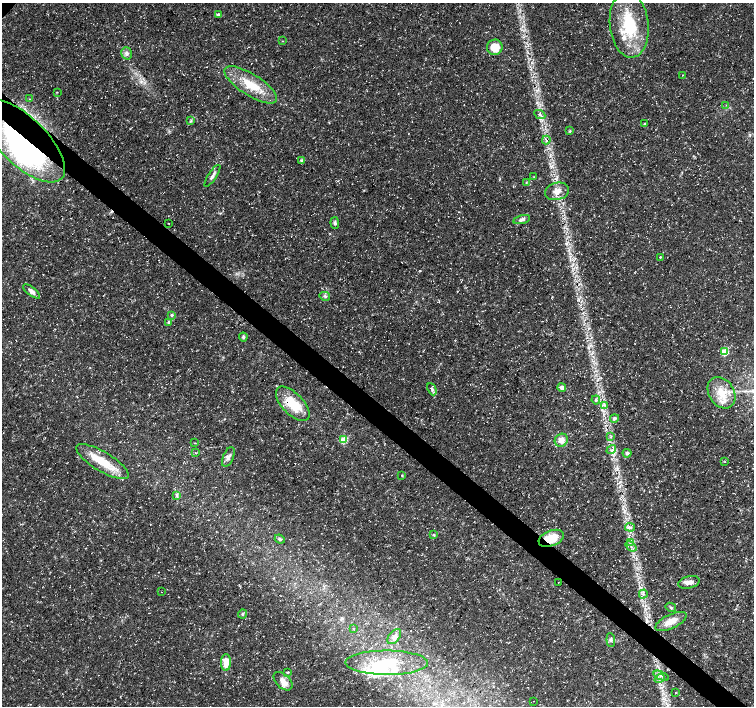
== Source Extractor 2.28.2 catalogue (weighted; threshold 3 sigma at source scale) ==
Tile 6 of 4 x 4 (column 2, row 2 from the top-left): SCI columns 1509-3011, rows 3048-4455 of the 6016 x 6028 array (HDU 1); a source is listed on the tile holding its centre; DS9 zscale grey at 2 x 2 block average (1 PNG px = mean of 2 x 2 image px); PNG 756 x 708 px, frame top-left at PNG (2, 3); each listed source drawn as its Kron ellipse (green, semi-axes under 4 px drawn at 4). Shown black and unused: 4% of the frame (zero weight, under 3 of 5 exposures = <1% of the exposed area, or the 3 px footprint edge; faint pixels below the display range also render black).
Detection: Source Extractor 2.28.2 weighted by HDU 2 'WHT'; one run over the whole footprint, this tile lists its part. Background 0.0309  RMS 0.0024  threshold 0.0109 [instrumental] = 3 sigma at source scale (4.5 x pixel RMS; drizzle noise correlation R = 1.50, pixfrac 1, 0.0396/0.0396 arcsec/px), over >= 5 px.
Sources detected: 84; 4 inside a brighter object's white glare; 1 cosmic-ray / hot-pixel residue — neither listed nor drawn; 5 inside a brighter listed object's ellipse — not listed separately; the other 74 listed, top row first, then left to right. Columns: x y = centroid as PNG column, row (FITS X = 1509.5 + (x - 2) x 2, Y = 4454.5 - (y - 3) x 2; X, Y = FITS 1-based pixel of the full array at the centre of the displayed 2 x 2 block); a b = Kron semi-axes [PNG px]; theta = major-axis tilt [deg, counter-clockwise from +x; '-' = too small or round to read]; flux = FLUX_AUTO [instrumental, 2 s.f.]
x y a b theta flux
218 15 3 3 - 1.5
629 25 33 19 -84 33
283 41 3 2 - 0.27
495 47 8 7 - 9.4
126 53 6 5 - 2
682 75 2 2 - 0.2
251 85 30 10 -32 17
57 92 2 2 - 0.28
30 99 3 2 - 0.48
726 105 3 2 - 0.39
540 114 6 3 -27 1.2
191 121 4 3 - 0.74
645 124 4 3 - 0.52
570 131 4 4 - 0.67
546 140 4 2 - 0.58
23 141 54 24 -44 170
302 160 4 4 - 0.96
212 176 13 3 57 2
534 177 2 2 - 0.22
526 182 3 2 - 0.36
557 191 12 8 13 5.3
522 219 8 4 14 2.1
168 223 2 2 - 0.28
335 223 6 4 -85 1.2
660 257 3 2 - 0.36
32 291 10 4 -39 2.7
325 296 5 3 - 0.89
172 315 4 3 - 0.83
168 322 4 3 - 0.83
243 337 4 4 - 0.91
725 352 3 3 - 21
562 387 4 4 - 2.3
432 389 6 4 -64 1.2
722 393 17 12 -57 12
596 400 4 3 - 0.82
293 404 21 10 -46 19
604 405 3 2 - 0.64
614 418 4 4 - 1.2
610 437 3 2 - 0.5
344 440 3 3 - 23
561 440 7 6 - 4.4
195 443 3 2 - 0.31
611 450 5 2 - 0.89
195 453 3 2 - 0.28
627 453 4 4 - 1.5
228 457 10 5 66 2.4
725 461 2 2 - 0.38
103 462 30 9 -31 16
402 475 3 2 - 0.46
177 495 4 3 - 0.9
630 527 5 3 - 1.1
434 535 3 3 - 0.57
551 538 13 7 21 13
280 539 5 3 - 1
630 542 3 2 - 0.52
631 546 6 2 -39 1
558 582 2 2 - 0.18
689 582 11 6 14 3.3
161 592 2 2 - 0.18
643 594 4 3 - 1.1
671 607 5 2 - 0.69
242 614 4 3 - 0.9
671 621 17 7 25 6.6
353 629 2 2 - 0.33
394 637 9 5 51 2.6
611 640 7 3 -85 1.1
226 662 8 5 87 7.9
387 663 41 12 0 23
288 672 3 2 - 0.57
661 676 8 3 -22 1.3
660 678 5 3 - 1.2
283 681 11 7 -43 4.1
675 693 3 2 - 0.24
533 701 2 2 - 0.17
Overlapping masked pixels (flux is a lower limit): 2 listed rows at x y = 23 141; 551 538
Diffuse or blended objects may show on this block-average render without a row.